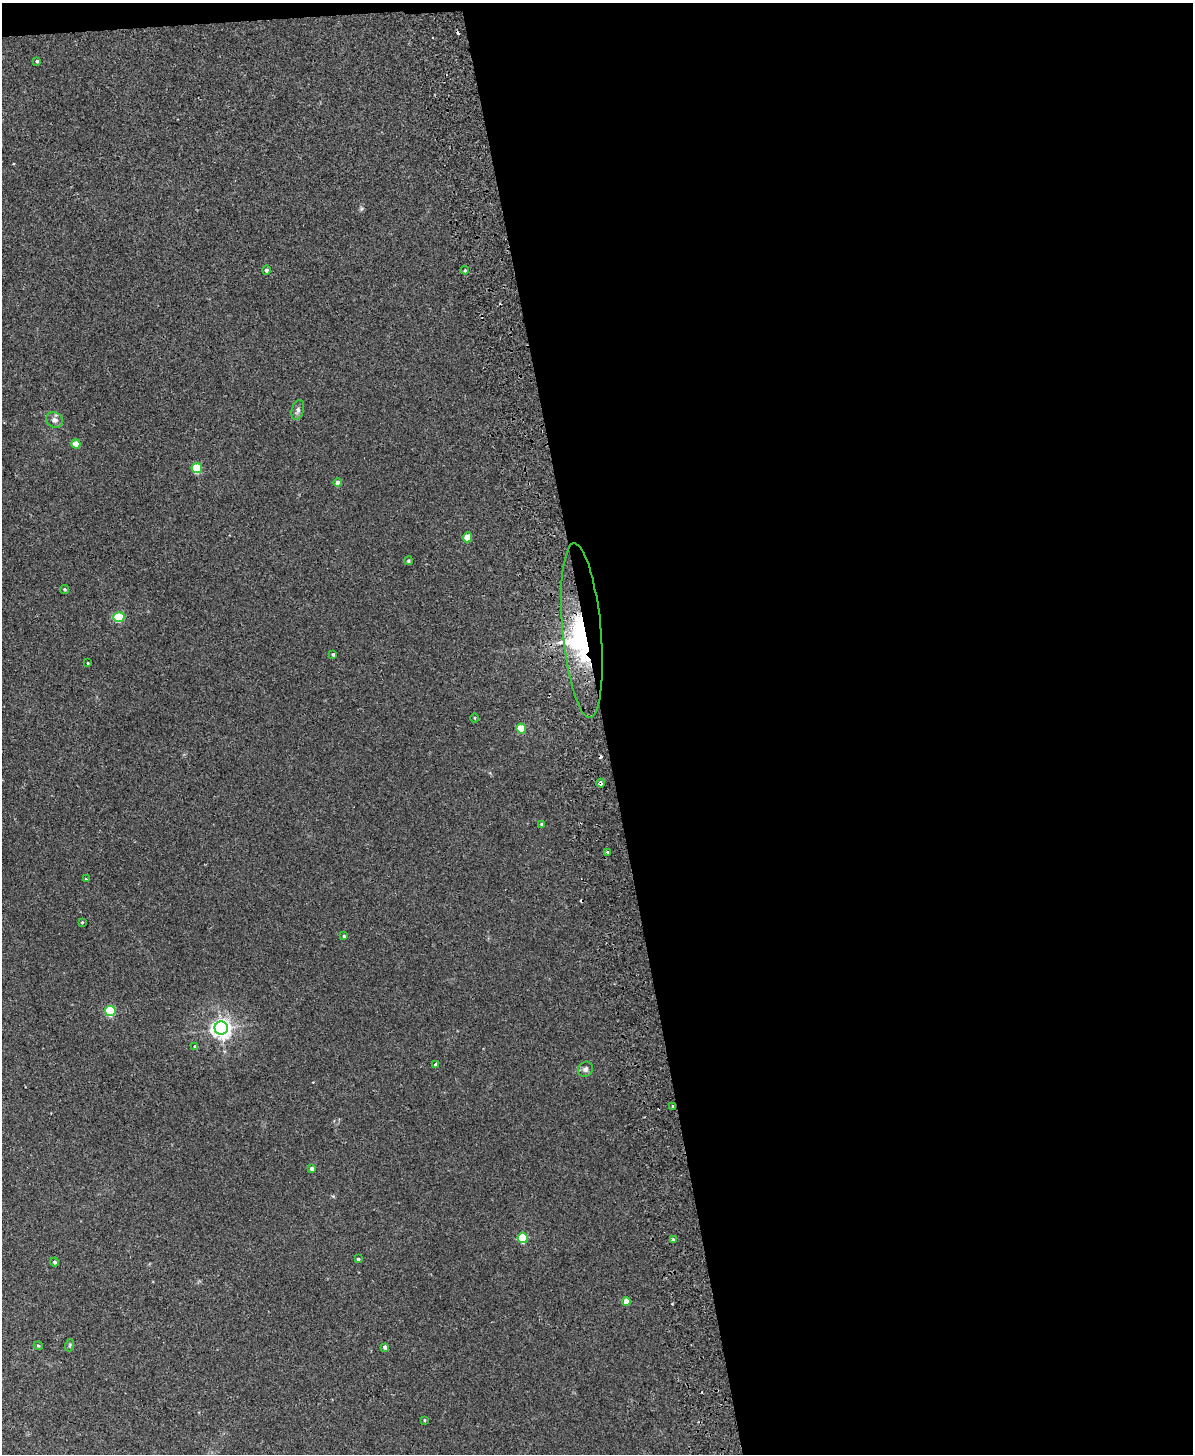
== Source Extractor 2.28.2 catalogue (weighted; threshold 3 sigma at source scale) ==
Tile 4 of 4 x 3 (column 4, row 1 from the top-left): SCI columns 3630-4820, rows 3054-4505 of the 4878 x 4763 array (HDU 1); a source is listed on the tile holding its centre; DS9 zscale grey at full resolution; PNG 1195 x 1456 px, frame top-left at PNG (2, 3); each listed source drawn as its Kron ellipse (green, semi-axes under 4 px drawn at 4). Shown black and unused: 50% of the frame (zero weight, under 2 of 3 exposures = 3% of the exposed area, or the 3 px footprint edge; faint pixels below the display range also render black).
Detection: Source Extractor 2.28.2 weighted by HDU 2 'WHT'; one run over the whole footprint, this tile lists its part. Background 0.0218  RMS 0.0061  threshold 0.0276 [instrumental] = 3 sigma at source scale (4.5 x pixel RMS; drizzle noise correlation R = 1.50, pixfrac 1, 0.05/0.05 arcsec/px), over >= 5 px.
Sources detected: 43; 1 inside a brighter object's white glare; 3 cosmic-ray / hot-pixel residue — neither listed nor drawn; the other 39 listed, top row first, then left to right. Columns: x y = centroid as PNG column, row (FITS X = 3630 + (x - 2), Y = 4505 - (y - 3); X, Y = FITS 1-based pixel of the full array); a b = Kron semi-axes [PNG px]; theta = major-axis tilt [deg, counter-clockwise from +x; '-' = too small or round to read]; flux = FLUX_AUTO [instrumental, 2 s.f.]
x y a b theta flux
37 61 4 3 - 0.97
266 270 4 4 - 1.5
465 270 4 4 - 0.73
298 410 10 6 76 2
55 420 9 7 -32 2.6
76 444 4 4 - 6.9
197 468 5 5 - 31
338 483 4 4 - 4.7
467 537 5 4 - 13
408 561 4 4 - 0.8
65 589 4 4 - 0.91
119 617 6 5 - 35
582 631 87 19 -85 62
333 654 4 3 - 0.88
88 663 3 2 - 0.57
475 718 4 3 - 0.52
521 729 5 5 - 17
601 783 4 3 - 1.8
542 824 4 4 - 1.6
607 852 3 3 - 1.2
86 879 3 2 - 0.55
82 922 4 4 - 0.53
344 936 4 3 - 0.86
110 1011 5 5 - 42
221 1028 6 6 - 330
195 1047 3 3 - 2.3
436 1064 4 3 - 3.1
585 1069 8 7 - 1.9
673 1106 3 3 - 2.5
312 1169 4 4 - 2.7
523 1238 5 5 - 33
673 1239 3 3 - 1.4
358 1259 4 3 - 0.86
55 1262 4 4 - 1.3
626 1301 4 4 - 6.3
70 1345 6 4 72 0.76
38 1346 4 4 - 0.75
385 1347 4 4 - 2.3
424 1420 3 3 - 0.6
Overlapping masked pixels (flux is a lower limit): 3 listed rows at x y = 582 631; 601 783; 673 1106